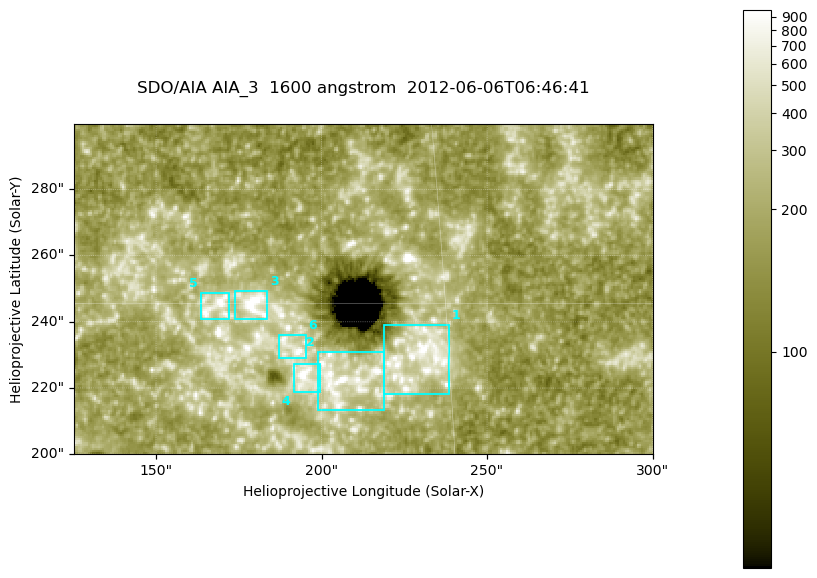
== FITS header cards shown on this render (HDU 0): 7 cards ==
TELESCOP= 'SDO/AIA '
INSTRUME= 'AIA_3   '
WAVELNTH=                 1600
WAVEUNIT= 'angstrom'
DATE-OBS= '2012-06-06T06:46:41.12'
CTYPE1  = 'HPLN-TAN'
CTYPE2  = 'HPLT-TAN'

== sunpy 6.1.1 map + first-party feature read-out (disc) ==
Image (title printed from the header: SDO/AIA AIA_3  1600 angstrom  2012-06-06T06:46:41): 287 x 164 px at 0.609 arcsec/px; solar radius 946 arcsec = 1552 px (partial field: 0.6% of the solar disc is inside the frame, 100% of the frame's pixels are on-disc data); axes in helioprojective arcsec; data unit not stated in the header (colour bar unlabelled)
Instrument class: DISC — disc imager (sunpy class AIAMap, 1600 A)
Bright regions (active regions / flare kernels): reference = the on-disc median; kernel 3 px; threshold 5 sigma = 328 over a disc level ~182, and >= 1.15x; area >= 47 px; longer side >= 3 px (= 1.8 arcsec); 6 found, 6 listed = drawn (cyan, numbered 1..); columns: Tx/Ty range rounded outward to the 2 arcsec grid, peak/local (2 s.f.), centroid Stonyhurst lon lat
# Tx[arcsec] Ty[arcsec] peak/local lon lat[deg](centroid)
1 218..240 218..240 6.4 +14 +14
2 198..220 212..232 6.8 +13 +14
3 174..184 240..250 7.4 +11 +15
4 190..200 218..228 6.2 +12 +14
5 162..172 240..250 6.4 +11 +15
6 186..196 228..236 6.2 +12 +14